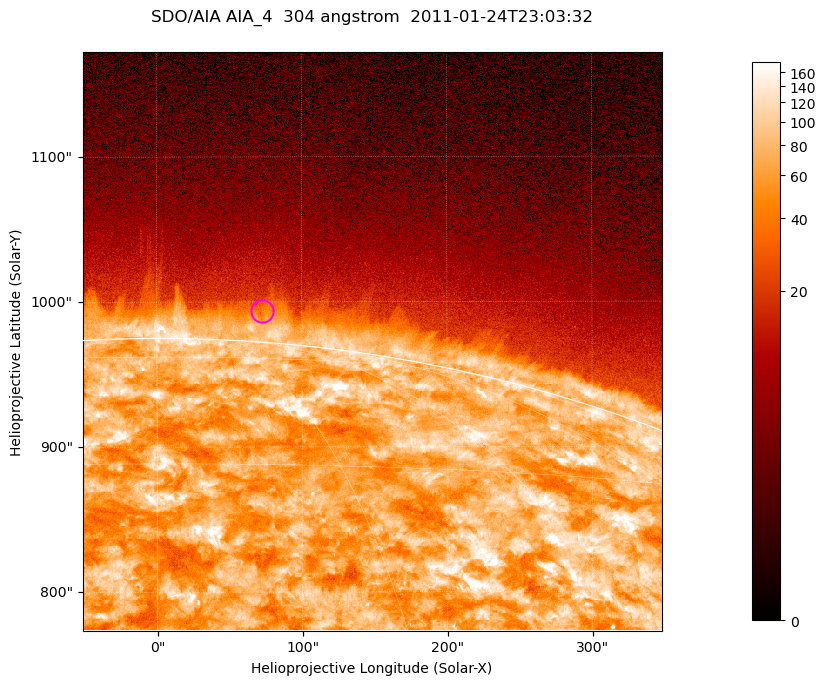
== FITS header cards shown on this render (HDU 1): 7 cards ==
TELESCOP= 'SDO/AIA '           / For AIA: SDO/AIA
INSTRUME= 'AIA_4   '           / For AIA: AIA_ATA1, AIA_ATA2, AIA_ATA3 or AIA_AT
WAVELNTH=                  304 / [angstrom] Wavelength
WAVEUNIT= 'angstrom'           / Wavelength unit: angstrom
DATE-OBS= '2011-01-24T23:03:32.125' / [ISO] Date when observation started; ISO 8
CTYPE1  = 'HPLN-TAN'           / CTYPE1; Typically HPLN
CTYPE2  = 'HPLT-TAN'           / CTYPE2; Typically HPLT

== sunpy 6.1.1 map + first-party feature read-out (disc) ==
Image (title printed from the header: SDO/AIA AIA_4  304 angstrom  2011-01-24T23:03:32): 665 x 665 px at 0.6 arcsec/px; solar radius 975 arcsec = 1625 px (partial field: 2.4% of the solar disc is inside the frame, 46% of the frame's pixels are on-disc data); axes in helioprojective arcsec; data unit not stated in the header (colour bar unlabelled)
Orientation: roll -0.132 deg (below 1 deg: not rotated)
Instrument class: DISC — disc imager (sunpy class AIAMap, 304 A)
Bright regions (active regions / flare kernels): reference = the on-disc median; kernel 5 px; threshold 5 sigma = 130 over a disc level ~71.3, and >= 1.15x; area >= 442 px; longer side >= 8 px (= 4.8 arcsec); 0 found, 0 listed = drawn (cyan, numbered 1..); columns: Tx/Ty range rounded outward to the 2 arcsec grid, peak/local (2 s.f.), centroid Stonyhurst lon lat
Off-limb structures (1.02-1.3 R_sun): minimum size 221 px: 4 found; the strongest spans PA ~355..0 deg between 1.02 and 1.03 R_sun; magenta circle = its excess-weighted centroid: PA ~355 deg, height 1.02 R_sun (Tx ~72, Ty ~994 arcsec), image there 1.8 x the reference